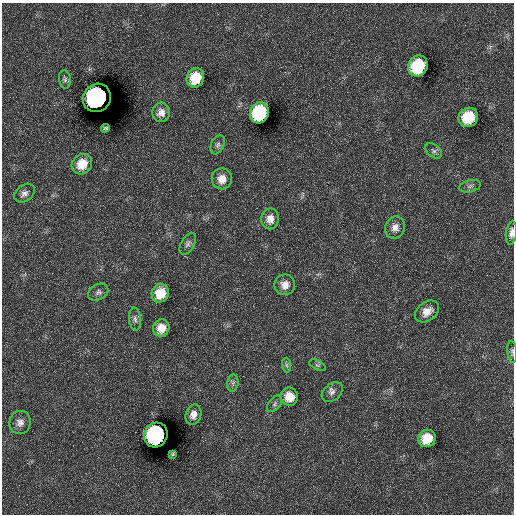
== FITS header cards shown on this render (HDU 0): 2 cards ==
NAXIS1  =                  512
NAXIS2  =                  512

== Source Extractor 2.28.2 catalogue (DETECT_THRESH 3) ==
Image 512 x 512 px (HDU 0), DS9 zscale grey, 1 PNG px = 1 image px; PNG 516 x 516 px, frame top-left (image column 1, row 512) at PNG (2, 3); each listed source drawn as its Kron ellipse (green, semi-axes under 4 px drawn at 4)
Background -460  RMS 130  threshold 393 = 3 sigma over >= 5 px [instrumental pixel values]
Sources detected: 36; all 36 listed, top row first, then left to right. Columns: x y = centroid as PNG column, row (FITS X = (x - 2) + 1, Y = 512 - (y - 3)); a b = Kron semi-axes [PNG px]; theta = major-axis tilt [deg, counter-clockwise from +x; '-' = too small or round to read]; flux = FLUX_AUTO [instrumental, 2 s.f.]
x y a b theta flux
418 66 11 9 60 5.7e+05
195 78 10 8 64 2.5e+05
65 79 9 6 -81 2.3e+04
97 98 14 13 - 3.1e+06
161 112 10 9 - 5.9e+04
259 113 11 9 67 9.8e+05
468 117 10 9 - 3.4e+05
105 128 4 3 - 1.2e+04
218 145 10 6 67 3.0e+04
434 151 9 6 -38 2.5e+04
82 164 11 9 44 1.5e+05
222 179 10 10 - 9.2e+04
470 186 11 6 14 2.6e+04
24 193 11 8 35 4.1e+04
270 219 10 9 - 7.8e+04
395 227 11 10 - 6.2e+04
511 233 12 5 82 4.9e+04
188 244 12 6 60 3.1e+04
285 285 10 10 - 7.5e+04
98 292 11 7 30 3.2e+04
160 293 9 8 - 1.8e+05
427 311 13 9 38 9.0e+04
135 319 11 6 -84 3.3e+04
161 328 9 8 - 1.0e+05
512 352 11 5 -85 2.2e+04
286 365 7 4 -88 1.9e+04
317 365 9 4 -26 1.9e+04
233 383 9 5 83 2.5e+04
332 392 12 8 40 3.8e+04
289 397 9 8 - 1.2e+05
274 404 9 6 51 2.1e+04
193 415 10 8 74 5.6e+04
20 422 12 10 74 5.6e+04
156 435 12 11 - 2.6e+06
427 438 9 8 - 2.2e+05
173 454 3 2 - 9.5e+03
At the frame edge (FLAGS 8, measured only in part): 2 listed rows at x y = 511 233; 512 352